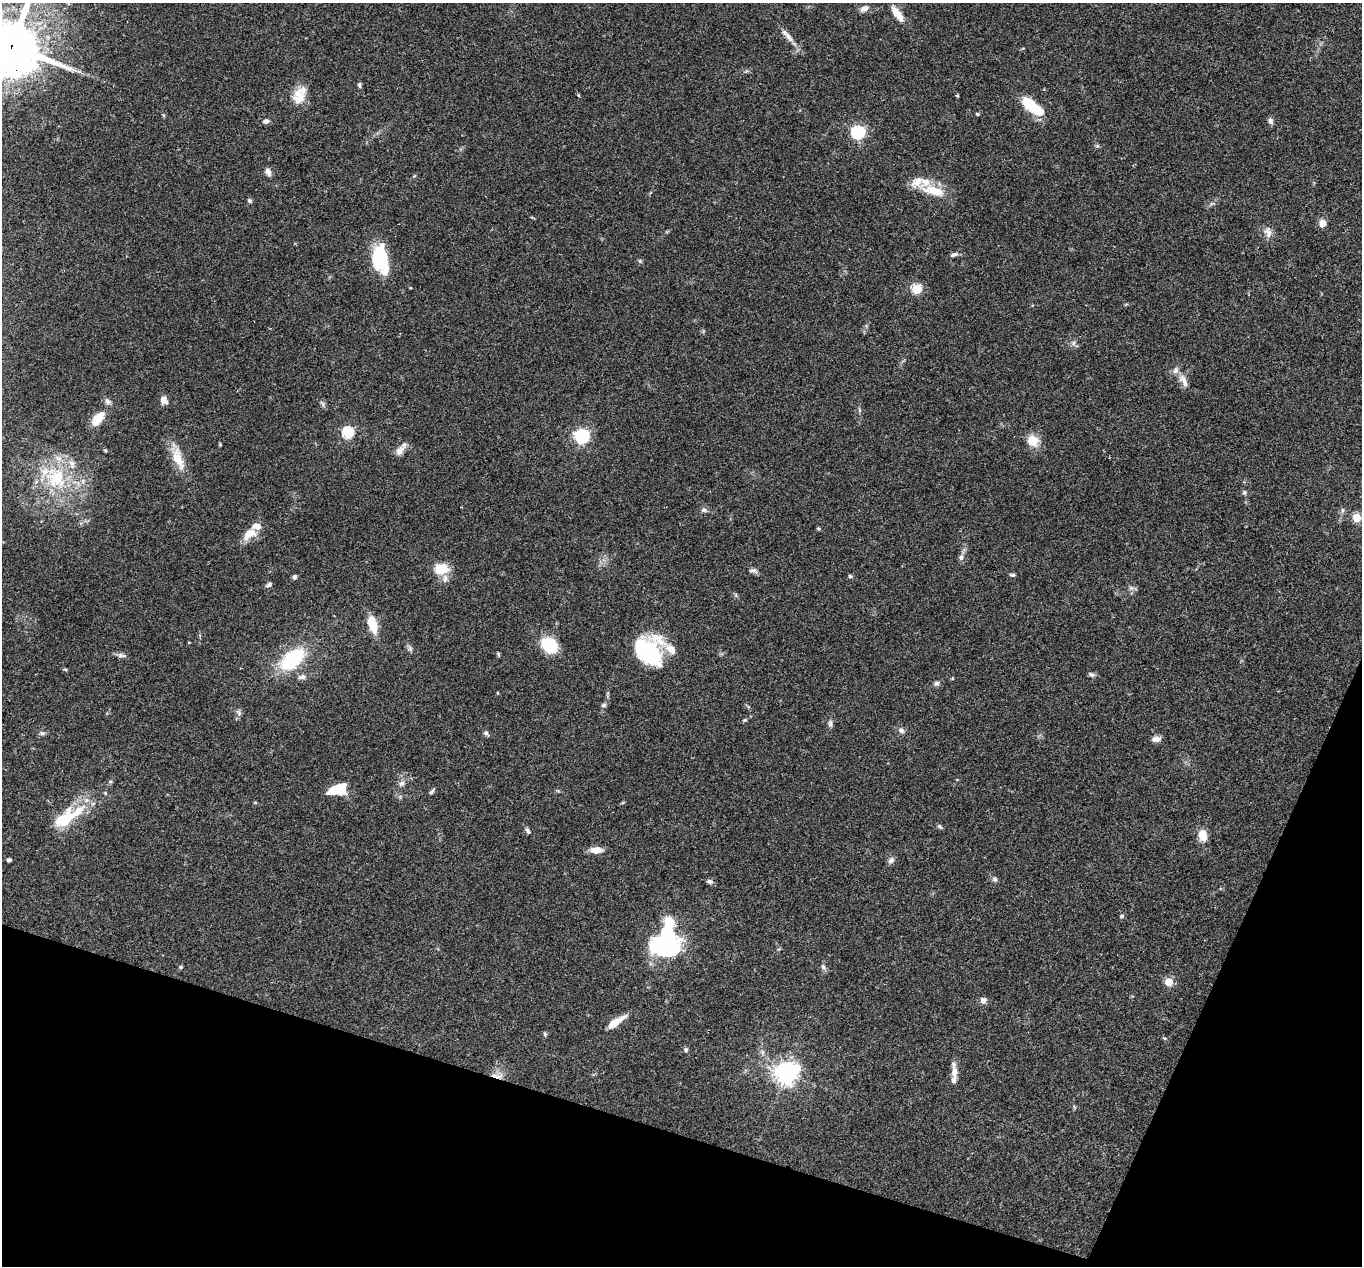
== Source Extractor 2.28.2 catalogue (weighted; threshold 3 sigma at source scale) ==
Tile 15 of 4 x 4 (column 3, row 4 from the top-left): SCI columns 2724-4083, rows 267-1530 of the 5444 x 5458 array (HDU 1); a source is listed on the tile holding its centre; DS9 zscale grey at full resolution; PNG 1364 x 1268 px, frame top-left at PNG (2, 3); no overlay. Shown black and unused: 16% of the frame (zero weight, under 2 of 3 exposures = <1% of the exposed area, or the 3 px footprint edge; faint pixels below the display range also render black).
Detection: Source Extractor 2.28.2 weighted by HDU 2 'WHT'; one run over the whole footprint, this tile lists its part. Background 0.0311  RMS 0.0038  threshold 0.0171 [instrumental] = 3 sigma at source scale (4.5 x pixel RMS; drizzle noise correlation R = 1.50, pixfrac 1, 0.05/0.05 arcsec/px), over >= 5 px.
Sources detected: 123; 1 too faint to see at this stretch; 4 inside a brighter object's white glare — not listed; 14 inside a brighter listed object's ellipse — not listed separately; the other 104 listed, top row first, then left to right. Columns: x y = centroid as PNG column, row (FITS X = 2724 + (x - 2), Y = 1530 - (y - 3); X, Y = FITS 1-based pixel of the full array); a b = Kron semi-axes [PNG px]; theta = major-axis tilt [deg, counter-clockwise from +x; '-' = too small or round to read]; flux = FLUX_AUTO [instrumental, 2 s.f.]
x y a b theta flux
864 8 13 8 26 2
897 13 23 8 -54 4.6
789 37 17 7 -52 2.9
11 46 20 18 78 2000
359 85 6 5 - 0.72
299 95 23 14 66 7
578 95 5 3 - 0.37
957 95 4 3 - 0.49
1029 104 17 10 -46 12
978 114 4 3 - 0.71
163 115 6 4 -71 0.43
266 121 8 6 12 1.3
1270 121 9 6 -69 1.2
858 132 6 6 - 63
1097 146 6 5 - 0.62
268 172 10 7 -65 1.7
414 176 5 4 - 0.42
934 191 40 12 -17 9.8
249 200 7 5 -45 0.73
1322 223 5 5 - 7.2
1268 232 15 10 -74 2.8
954 254 11 5 18 1.2
379 257 27 16 85 18
640 261 6 5 - 0.59
916 289 5 5 - 26
1073 343 6 6 - 1
1183 381 22 8 -61 3.4
164 400 10 7 -73 2.5
108 401 10 7 -42 1.4
322 404 10 4 -63 0.89
859 410 7 4 -72 0.6
98 418 18 9 49 7.2
348 432 5 5 - 40
582 436 7 6 - 88
1033 441 12 10 -53 7.2
220 444 4 3 - 0.41
105 450 5 4 - 0.44
400 450 18 9 51 3
178 457 40 12 -70 8.4
56 478 37 32 -28 30
1244 492 7 6 - 0.82
704 510 9 7 -16 1.1
1343 510 7 5 75 0.93
1357 518 5 5 - 15
818 529 4 4 - 0.55
249 534 21 12 36 6
961 557 9 7 66 1.4
441 569 14 11 0 9.5
753 570 12 6 -11 1.3
1012 575 7 4 -7 0.78
850 576 5 5 - 0.62
294 577 5 5 - 1.1
269 585 9 5 28 0.94
1131 588 8 6 -2 1.2
372 625 15 7 -74 11
549 645 14 11 -39 20
410 648 11 5 -56 1.1
648 652 34 22 -47 32
498 654 6 4 -71 0.5
121 655 14 5 -10 1.4
292 659 21 12 39 36
1091 674 10 6 -20 0.96
302 677 11 7 10 1.7
936 683 7 6 - 1.1
497 693 5 3 - 0.32
603 705 6 6 - 1
239 712 9 6 -52 1.1
745 720 7 4 26 0.56
830 723 11 6 89 1.2
901 730 10 7 -32 1.5
42 733 8 5 -7 0.88
486 733 9 5 -48 1
1156 739 10 7 10 2.2
957 780 5 3 - 0.29
402 783 10 7 36 1.7
338 790 20 12 11 11
432 791 9 4 46 0.8
558 791 5 4 - 0.45
255 802 5 3 - 0.37
623 802 6 3 20 0.4
76 813 39 12 41 12
940 826 8 5 -44 0.68
528 831 11 5 -53 1.1
1203 835 11 8 -79 6.4
596 850 15 8 0 3.6
9 860 4 4 - 1.2
891 860 9 7 43 1.5
995 879 8 6 -33 1
710 881 8 6 -7 1.2
1122 916 6 5 - 0.73
665 946 38 28 84 50
779 949 6 4 43 0.43
181 967 6 4 -16 0.58
823 967 9 6 -60 1.1
1169 982 5 5 - 14
983 1000 6 6 - 2.2
616 1022 24 7 33 5.7
545 1034 7 4 -82 0.55
1164 1038 6 4 -11 0.47
686 1050 7 5 -67 0.8
762 1052 8 6 -77 1.3
954 1072 18 8 -89 3.4
786 1073 8 7 - 280
497 1075 19 8 -8 3.4
Overlapping masked pixels (flux is a lower limit): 2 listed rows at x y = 11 46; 497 1075
Isophote crosses this tile's border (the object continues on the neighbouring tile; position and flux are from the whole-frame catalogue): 1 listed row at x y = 11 46